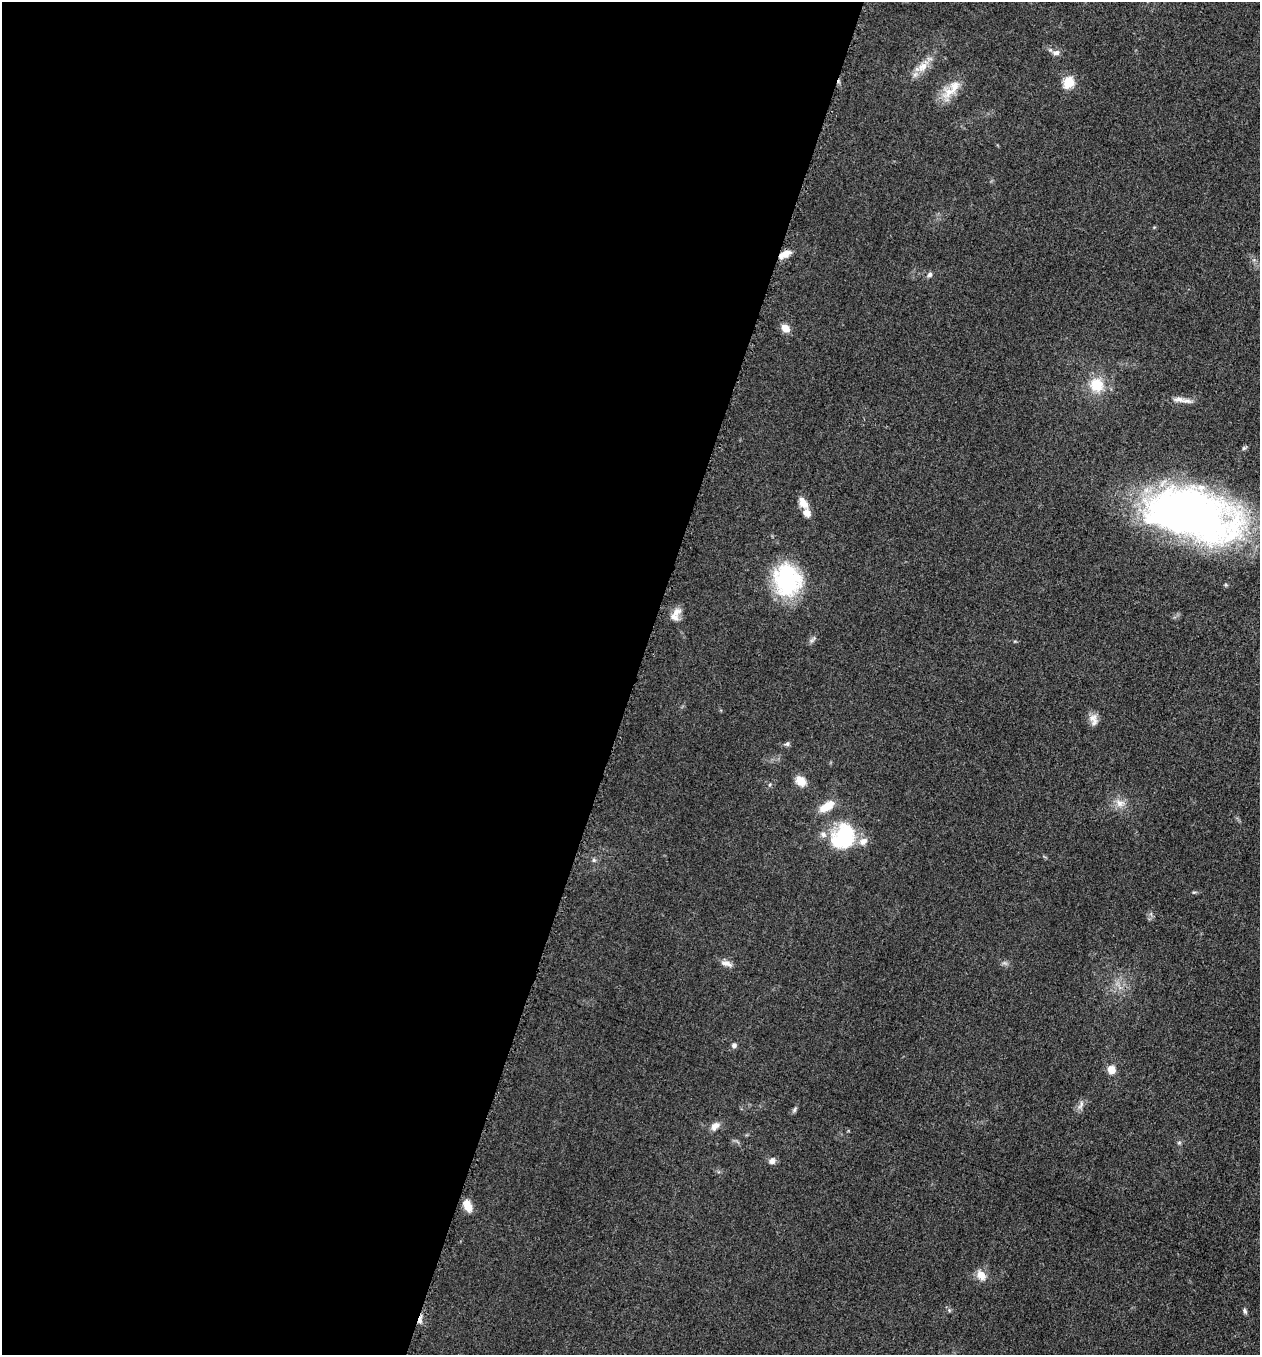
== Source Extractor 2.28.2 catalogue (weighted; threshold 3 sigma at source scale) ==
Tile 5 of 4 x 4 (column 1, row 2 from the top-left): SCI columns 198-1455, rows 2725-4077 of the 5509 x 5463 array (HDU 1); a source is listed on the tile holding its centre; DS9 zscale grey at full resolution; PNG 1262 x 1357 px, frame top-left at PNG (2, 2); no overlay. Shown black and unused: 50% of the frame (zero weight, under 3 of 5 exposures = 3% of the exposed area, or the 3 px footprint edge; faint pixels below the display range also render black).
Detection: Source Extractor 2.28.2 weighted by HDU 2 'WHT'; one run over the whole footprint, this tile lists its part. Background 0.0603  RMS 0.0062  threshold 0.028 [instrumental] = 3 sigma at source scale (4.5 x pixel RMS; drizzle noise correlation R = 1.50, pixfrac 1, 0.05/0.05 arcsec/px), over >= 5 px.
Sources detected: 39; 6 inside a brighter listed object's ellipse — not listed separately; the other 33 listed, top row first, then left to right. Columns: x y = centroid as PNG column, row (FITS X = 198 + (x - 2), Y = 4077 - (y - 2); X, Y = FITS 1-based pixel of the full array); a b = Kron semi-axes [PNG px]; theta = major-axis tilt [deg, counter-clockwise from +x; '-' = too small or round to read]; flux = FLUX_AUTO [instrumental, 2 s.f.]
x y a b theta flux
1056 53 10 7 8 2.7
923 67 22 11 48 8.7
1068 82 6 5 - 42
949 92 23 14 45 11
784 254 16 7 25 5.7
929 274 7 5 45 1.6
785 328 12 9 -36 4.4
1097 385 16 15 - 16
1179 399 18 8 -5 4.8
1244 448 6 5 - 1.1
803 503 17 9 -55 6
1192 514 96 47 -15 340
787 580 31 24 -78 71
676 612 16 10 40 5.3
812 640 7 4 19 1.3
1092 718 13 8 27 3.9
787 744 6 5 - 1.3
801 781 14 10 -43 6.3
1120 803 14 10 -15 5.5
827 806 19 10 31 9.7
843 836 33 27 54 40
594 860 6 5 - 1.1
726 963 16 7 -17 3.7
734 1045 6 6 - 1.8
1111 1070 7 7 - 7.4
1081 1105 12 5 55 2.7
794 1110 8 5 61 1.3
715 1126 14 9 44 3.9
772 1161 8 7 - 3.1
468 1206 15 8 -67 6.9
981 1275 14 10 -50 6.1
1245 1311 7 5 -65 1.3
420 1320 12 4 84 2.3
Overlapping masked pixels (flux is a lower limit): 2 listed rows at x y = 784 254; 420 1320